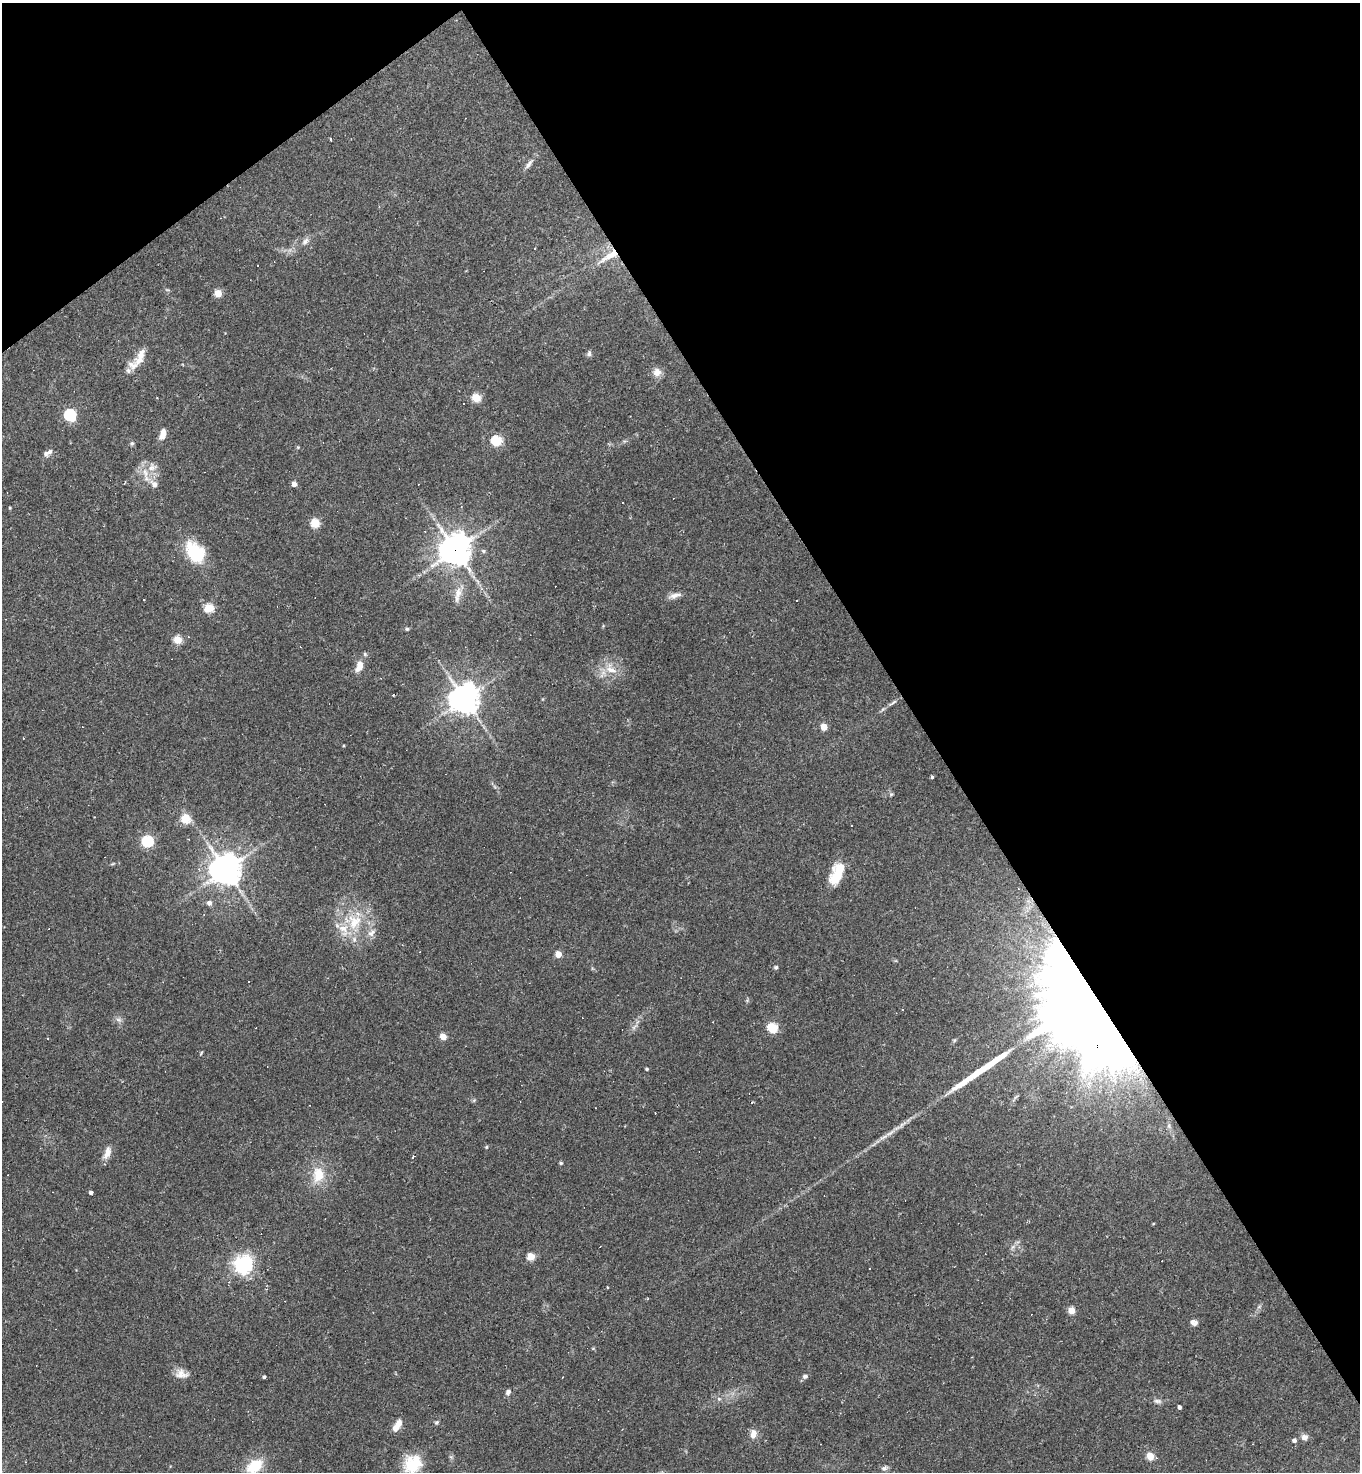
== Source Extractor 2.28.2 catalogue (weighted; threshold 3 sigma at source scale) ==
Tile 3 of 4 x 4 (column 3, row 1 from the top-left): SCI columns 3007-4364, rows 4411-5880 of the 5875 x 5880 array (HDU 1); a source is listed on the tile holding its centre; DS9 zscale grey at full resolution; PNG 1362 x 1474 px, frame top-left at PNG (2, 3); no overlay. Shown black and unused: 36% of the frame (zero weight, under 2 of 3 exposures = <1% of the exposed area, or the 3 px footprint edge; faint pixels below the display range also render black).
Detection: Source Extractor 2.28.2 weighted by HDU 2 'WHT'; one run over the whole footprint, this tile lists its part. Background 0.0409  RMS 0.0046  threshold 0.0207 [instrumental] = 3 sigma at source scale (4.5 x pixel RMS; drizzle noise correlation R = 1.50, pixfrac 1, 0.05/0.05 arcsec/px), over >= 5 px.
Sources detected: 112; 1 inside a brighter object's white glare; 22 cosmic-ray / hot-pixel residue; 1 long thin detection or spike segment (spike, bleed or trail) — not listed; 5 inside a brighter listed object's ellipse — not listed separately; the other 83 listed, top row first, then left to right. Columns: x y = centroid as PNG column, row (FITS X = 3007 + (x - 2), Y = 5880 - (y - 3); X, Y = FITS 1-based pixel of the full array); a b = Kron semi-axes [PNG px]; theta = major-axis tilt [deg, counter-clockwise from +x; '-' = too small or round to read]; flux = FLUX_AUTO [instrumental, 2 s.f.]
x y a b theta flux
330 139 4 2 - 0.38
529 164 15 5 57 2
305 241 12 7 48 2
535 249 3 3 - 2.1
610 255 29 9 31 8.3
218 293 5 5 - 9.4
589 353 8 6 81 1.2
141 354 20 9 69 4.3
133 365 16 12 4 4.5
657 372 12 11 - 3.3
476 398 5 5 - 18
70 415 6 5 - 57
163 434 12 6 74 3.5
496 440 5 5 - 31
132 443 6 5 - 0.73
50 452 8 6 33 1.5
152 468 12 9 16 3.6
145 473 17 6 -80 3.8
154 484 13 9 -50 3.2
294 484 4 4 - 3.7
622 502 2 2 - 0.38
315 523 5 5 - 22
455 550 10 10 - 650
483 551 6 5 - 0.83
195 552 27 18 -53 19
458 593 16 10 85 4.8
674 596 18 6 13 2.7
209 608 5 5 - 23
407 629 5 4 - 0.7
177 640 5 5 - 16
359 666 13 7 68 5.3
611 669 19 11 -28 6.5
464 699 9 9 - 620
893 703 14 4 32 1.6
824 727 5 4 - 9.2
23 738 3 2 - 0.26
932 777 3 3 - 1.1
891 794 6 4 43 0.62
185 819 5 5 - 18
147 841 5 5 - 52
225 870 9 9 - 780
837 876 20 13 62 12
209 903 5 5 - 1.9
354 922 23 20 65 17
371 933 12 8 42 2.7
558 954 5 4 - 7.7
776 967 5 5 - 0.79
1082 1006 81 46 -61 1900
119 1020 9 5 -30 1.3
634 1027 12 4 41 1.6
772 1028 5 5 - 31
443 1036 5 4 - 7.5
201 1053 7 3 59 0.46
646 1069 3 3 - 0.76
2 1102 3 2 - 0.42
486 1147 5 3 - 0.46
107 1153 17 8 73 3.7
413 1157 3 3 - 3.7
561 1163 5 4 - 0.59
318 1175 21 15 87 11
91 1192 4 3 - 1.4
531 1256 5 5 - 15
243 1265 8 6 45 220
870 1268 3 2 - 0.87
607 1287 3 2 - 0.29
1071 1311 5 4 - 10
1194 1322 9 7 -19 1.8
181 1374 17 11 -9 4
805 1376 7 6 - 1.2
264 1377 3 3 - 0.79
508 1392 8 6 84 1.6
719 1399 6 5 - 0.81
1157 1401 10 5 -6 1.5
1179 1407 4 3 - 1.3
436 1422 6 5 - 0.72
398 1424 7 6 - 4.1
753 1434 10 7 83 3.5
1304 1437 9 8 - 2
1294 1440 5 5 - 1.2
1150 1456 5 5 - 12
413 1464 24 20 47 14
254 1466 21 14 36 13
884 1468 10 6 36 1.4
Overlapping masked pixels (flux is a lower limit): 3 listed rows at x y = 610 255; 455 550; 1082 1006
Isophote crosses this tile's border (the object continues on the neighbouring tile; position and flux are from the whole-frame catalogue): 3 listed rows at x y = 2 1102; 413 1464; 254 1466